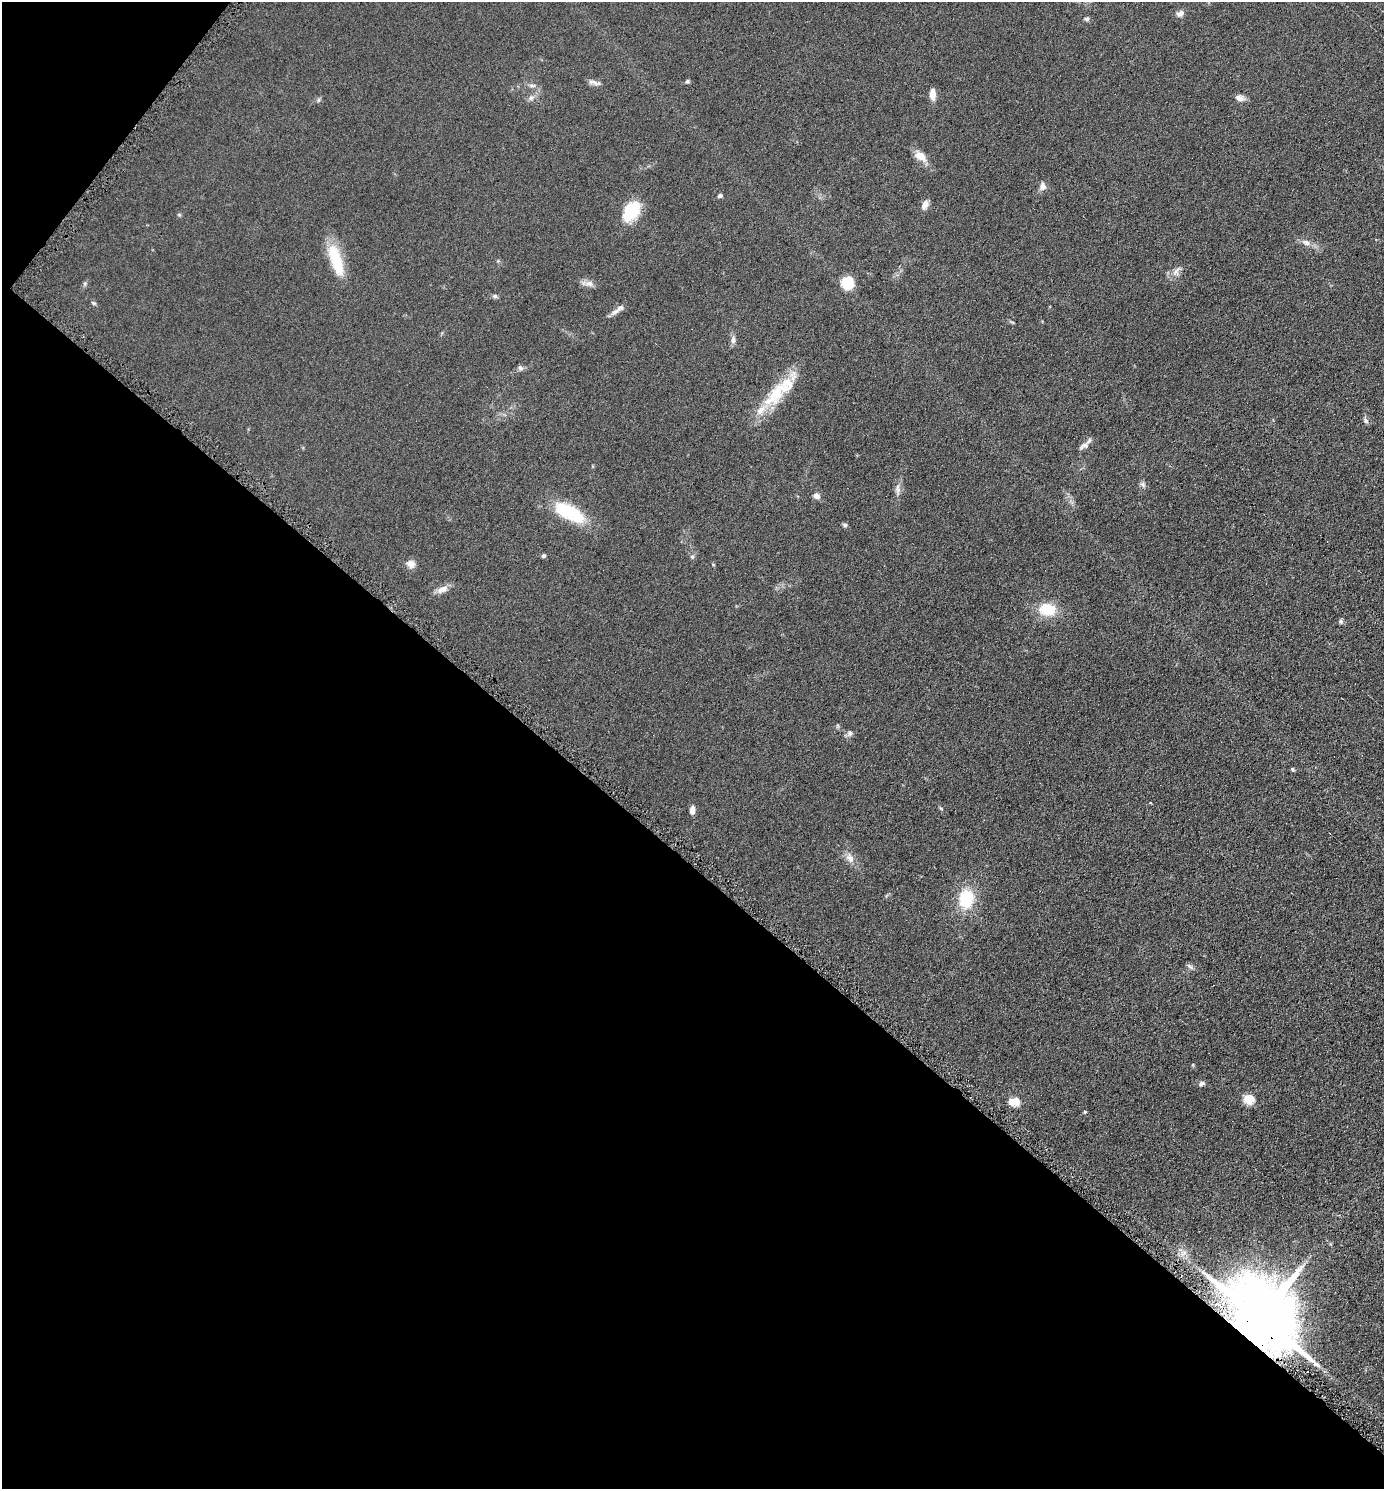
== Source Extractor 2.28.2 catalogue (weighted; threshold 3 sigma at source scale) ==
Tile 9 of 4 x 4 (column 1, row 3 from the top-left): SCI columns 150-1531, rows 1496-2982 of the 5970 x 5964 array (HDU 1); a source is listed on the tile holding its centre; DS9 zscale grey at full resolution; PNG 1386 x 1491 px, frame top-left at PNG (2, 2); no overlay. Shown black and unused: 43% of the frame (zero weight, under 4 of 8 exposures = <1% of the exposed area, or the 3 px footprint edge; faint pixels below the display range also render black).
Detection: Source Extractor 2.28.2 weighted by HDU 2 'WHT'; one run over the whole footprint, this tile lists its part. Background 0.0901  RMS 0.0078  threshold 0.032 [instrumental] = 3 sigma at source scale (4.09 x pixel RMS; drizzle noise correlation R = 1.36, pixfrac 0.8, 0.05/0.05 arcsec/px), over >= 5 px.
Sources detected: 56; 1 inside a brighter object's white glare — not listed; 3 inside a brighter listed object's ellipse — not listed separately; the other 52 listed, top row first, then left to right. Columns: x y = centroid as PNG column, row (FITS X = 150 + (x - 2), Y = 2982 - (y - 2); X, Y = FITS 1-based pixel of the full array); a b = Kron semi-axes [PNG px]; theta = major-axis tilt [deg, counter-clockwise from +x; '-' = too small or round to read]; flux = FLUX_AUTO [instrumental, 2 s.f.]
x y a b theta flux
1180 14 11 8 24 3.1
1086 19 7 5 5 1.5
687 81 6 5 - 1.3
594 83 17 5 -14 2.8
532 85 12 4 3 2.1
933 94 13 7 90 5.7
531 98 9 7 28 2.7
1239 98 12 8 -14 3.8
920 156 17 10 -41 8.1
1043 186 8 7 - 4.2
720 196 5 4 - 1.7
925 205 11 7 66 4.8
631 212 23 15 56 27
179 215 6 4 -1 0.88
1306 242 10 7 -21 4.1
336 260 40 13 -72 27
498 261 5 5 - 0.93
1176 271 17 8 57 4.3
848 283 13 12 - 17
85 284 7 5 70 1.3
589 284 14 8 -4 4.1
495 296 7 5 13 1.5
94 303 7 4 -27 1.1
615 311 13 7 38 3.7
733 340 9 7 80 2.9
520 368 8 6 -67 1.9
777 393 51 19 46 33
1366 421 7 5 -45 1.7
1084 446 17 6 33 3.6
1143 484 9 6 -39 1.9
898 489 18 7 -88 3.9
816 496 8 7 - 3.1
570 512 35 14 -28 44
845 525 6 5 - 1.5
543 556 5 4 - 1.6
692 557 6 5 - 1.2
411 564 11 10 - 4.5
442 589 16 8 21 5.3
1047 609 20 14 -6 19
1341 621 6 6 - 1.5
850 733 8 7 - 2.2
1293 769 6 4 -60 0.88
941 808 6 4 -45 0.83
692 810 10 5 83 3.9
850 858 14 10 -58 5.4
966 899 25 18 81 29
1189 966 9 4 -36 1.7
1201 1083 8 6 14 2
1249 1099 11 10 - 9.7
1014 1102 15 10 -12 8.2
1085 1112 5 4 - 0.8
1260 1318 22 15 -43 8800
Overlapping masked pixels (flux is a lower limit): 1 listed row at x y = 1260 1318